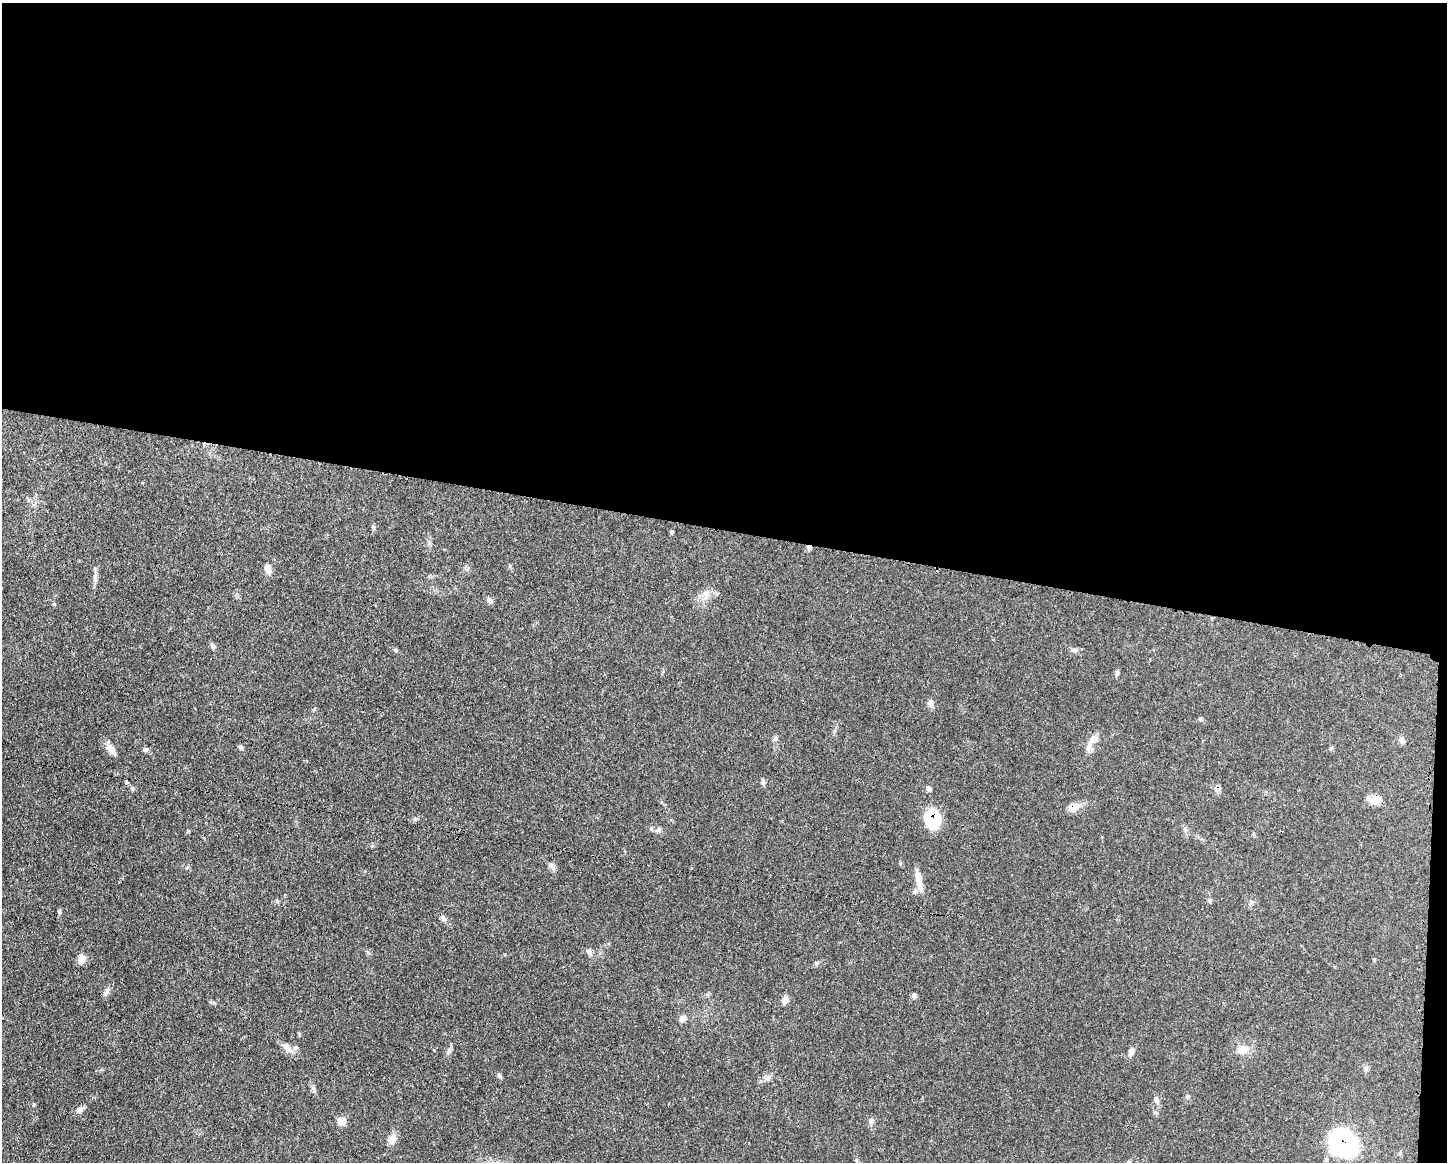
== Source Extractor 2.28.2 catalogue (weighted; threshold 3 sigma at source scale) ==
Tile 3 of 3 x 4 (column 3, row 1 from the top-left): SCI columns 3002-4446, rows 3484-4643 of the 4671 x 4645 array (HDU 1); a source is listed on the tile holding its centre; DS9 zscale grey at full resolution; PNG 1449 x 1164 px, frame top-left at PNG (2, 3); no overlay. Shown black and unused: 46% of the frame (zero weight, under 3 of 4 exposures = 1% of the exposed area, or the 3 px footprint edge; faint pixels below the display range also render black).
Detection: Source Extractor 2.28.2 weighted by HDU 2 'WHT'; one run over the whole footprint, this tile lists its part. Background 0.0543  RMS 0.0032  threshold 0.0146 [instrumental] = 3 sigma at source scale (4.5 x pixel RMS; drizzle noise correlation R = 1.50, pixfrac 1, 0.05/0.05 arcsec/px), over >= 5 px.
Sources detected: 54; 1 inside a brighter listed object's ellipse — not listed separately; the other 53 listed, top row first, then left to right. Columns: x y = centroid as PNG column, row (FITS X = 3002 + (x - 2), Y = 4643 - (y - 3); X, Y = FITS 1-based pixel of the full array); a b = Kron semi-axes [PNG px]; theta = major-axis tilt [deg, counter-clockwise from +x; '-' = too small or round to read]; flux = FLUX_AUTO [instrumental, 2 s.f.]
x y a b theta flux
672 532 6 4 85 0.48
809 547 5 5 - 0.81
268 568 12 7 -75 2.3
95 579 13 5 -77 1.3
706 595 16 9 83 2.7
490 600 10 6 -48 0.95
213 646 6 5 - 0.96
396 650 6 5 - 0.45
1075 650 7 5 20 0.76
1117 673 8 5 74 0.7
930 703 10 7 -73 1.5
1200 719 6 5 - 0.49
775 738 7 7 - 0.79
1401 740 9 6 -70 1
1092 741 27 8 56 3.3
240 747 6 6 - 0.63
1331 748 6 4 71 0.4
111 749 14 7 -54 2.6
146 749 6 5 - 0.87
126 782 5 4 - 0.45
763 782 8 5 -81 0.7
928 789 7 6 - 0.97
1218 789 8 7 - 1.4
1376 800 13 10 14 3.6
1073 807 11 9 27 3.6
933 819 13 10 -85 25
658 830 9 7 21 1.1
900 863 6 3 -72 0.38
552 866 12 5 -47 1.1
919 880 29 7 -76 3.7
1209 900 7 4 -19 0.45
1251 902 7 4 56 0.61
59 912 6 5 - 0.47
443 918 9 6 -52 1.1
589 952 9 6 -55 1.2
81 959 12 9 88 2
107 991 14 5 64 1.2
914 995 7 6 - 0.77
785 999 10 8 75 1.5
682 1018 9 7 40 1.4
287 1047 14 8 -43 2.1
1243 1049 16 11 4 3.4
449 1051 13 4 59 0.93
1131 1052 10 7 67 1.5
1366 1068 7 6 - 0.74
499 1076 8 5 -45 0.6
1188 1096 6 4 71 0.44
1156 1100 12 5 -77 1
80 1109 10 7 23 1.4
342 1121 8 8 - 3.1
871 1121 9 6 83 1.1
392 1139 13 9 57 2.4
1344 1143 23 18 -39 63
Overlapping masked pixels (flux is a lower limit): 5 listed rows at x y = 809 547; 1218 789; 1073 807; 933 819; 1344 1143
Unlisted compact peaks at least as high as the median listed source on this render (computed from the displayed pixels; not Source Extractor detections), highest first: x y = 34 1105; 188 831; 277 901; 313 1088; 373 527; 54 604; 314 709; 299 1034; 816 963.